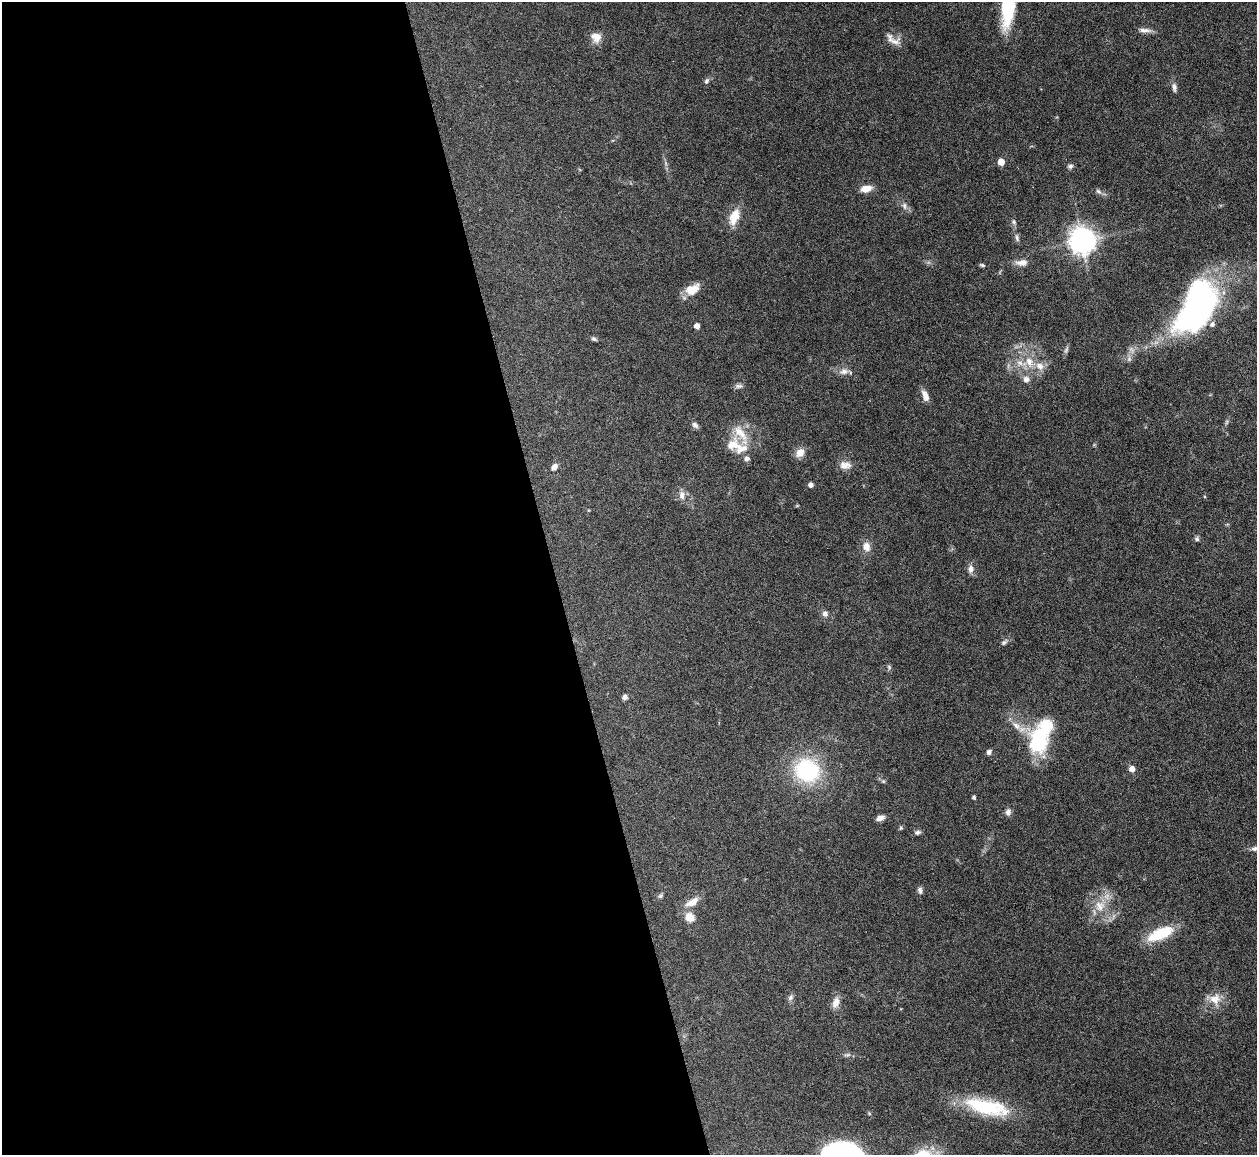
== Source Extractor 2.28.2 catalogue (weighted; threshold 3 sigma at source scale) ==
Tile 9 of 4 x 4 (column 1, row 3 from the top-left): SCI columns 1-1255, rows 1408-2560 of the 5021 x 5000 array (HDU 1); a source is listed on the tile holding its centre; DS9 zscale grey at full resolution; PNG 1259 x 1157 px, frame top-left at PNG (2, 2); no overlay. Shown black and unused: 44% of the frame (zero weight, under 3 of 6 exposures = <1% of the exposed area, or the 3 px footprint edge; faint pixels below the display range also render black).
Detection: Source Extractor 2.28.2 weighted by HDU 2 'WHT'; one run over the whole footprint, this tile lists its part. Background 0.146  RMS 0.0041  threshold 0.0169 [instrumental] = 3 sigma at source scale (4.09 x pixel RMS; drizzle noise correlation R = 1.36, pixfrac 0.8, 0.05/0.05 arcsec/px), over >= 5 px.
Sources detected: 71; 1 inside a brighter object's white glare — not listed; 7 inside a brighter listed object's ellipse — not listed separately; the other 63 listed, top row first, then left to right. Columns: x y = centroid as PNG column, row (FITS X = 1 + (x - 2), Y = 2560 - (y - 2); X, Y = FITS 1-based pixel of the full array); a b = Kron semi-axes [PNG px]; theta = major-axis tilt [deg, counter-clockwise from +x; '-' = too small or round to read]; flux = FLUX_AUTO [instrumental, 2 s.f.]
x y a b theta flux
1008 6 42 12 85 29
1145 30 17 6 -4 2
596 37 13 11 -29 4
895 42 20 11 -4 3.2
706 81 8 6 59 0.98
1174 87 11 6 -84 1.5
1001 162 5 5 - 5.5
1070 166 8 7 - 1
866 189 11 7 11 5
1098 191 9 6 -38 1.1
904 206 10 5 -85 1.3
734 217 24 11 69 6.4
1014 222 9 6 -65 1
1017 238 11 5 -77 1.2
1082 241 9 8 - 440
1022 262 16 8 5 2.8
982 265 7 4 -16 0.66
692 289 18 11 30 5.8
1197 308 49 26 62 140
697 326 5 4 - 2.4
594 339 8 5 -23 0.75
1066 350 11 5 64 0.91
1029 362 15 11 -75 5.1
844 371 13 8 8 2.4
1026 379 9 8 - 1.9
739 386 11 6 0 1.2
925 396 13 7 -69 3
695 425 10 6 -42 1.2
736 446 32 16 -25 9
800 453 10 8 57 3.7
845 465 17 10 -4 3.1
554 467 8 6 57 1.9
810 485 5 4 - 1.7
682 495 12 7 -85 2.2
1197 539 6 6 - 0.8
866 547 12 9 -73 3.1
971 569 11 7 -87 2
825 614 8 7 - 1.5
1004 642 10 6 42 1.1
889 667 8 5 -66 0.68
625 697 6 5 - 1.4
1016 726 19 8 -38 4.1
1038 745 28 22 4 18
989 752 7 5 64 1.1
1132 769 6 5 - 2.5
807 770 28 25 -24 35
883 781 6 4 -44 0.55
974 798 4 4 - 0.82
1008 812 9 7 78 1.5
880 818 9 5 20 2.3
901 828 6 5 - 0.55
917 832 9 6 17 1.1
920 890 10 6 -79 1.1
660 896 7 6 - 0.75
692 902 17 8 31 4.5
1100 906 17 16 - 7.6
690 917 10 9 - 4.7
1161 934 29 11 23 15
790 998 9 7 47 1.2
1215 999 17 17 - 5.6
836 1002 15 9 75 3
847 1055 11 4 9 0.91
987 1107 52 17 -13 28
Isophote crosses this tile's border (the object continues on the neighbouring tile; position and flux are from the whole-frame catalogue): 1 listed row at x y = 1008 6